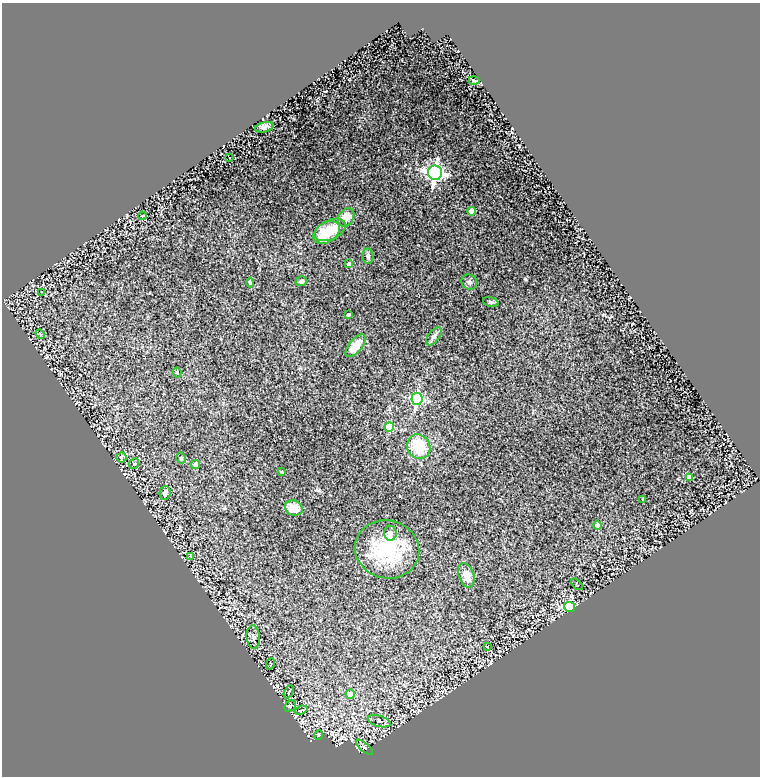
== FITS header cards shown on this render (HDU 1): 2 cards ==
NAXIS1  =                  758
NAXIS2  =                  774

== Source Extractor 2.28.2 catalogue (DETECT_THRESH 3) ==
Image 758 x 774 px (HDU 1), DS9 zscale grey, 1 PNG px = 1 image px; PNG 762 x 778 px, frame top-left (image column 1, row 774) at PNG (2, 3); each listed source drawn as its Kron ellipse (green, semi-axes under 4 px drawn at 4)
Background 0.297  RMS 0.031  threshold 0.0927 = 3 sigma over >= 5 px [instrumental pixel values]
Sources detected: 50; all 50 listed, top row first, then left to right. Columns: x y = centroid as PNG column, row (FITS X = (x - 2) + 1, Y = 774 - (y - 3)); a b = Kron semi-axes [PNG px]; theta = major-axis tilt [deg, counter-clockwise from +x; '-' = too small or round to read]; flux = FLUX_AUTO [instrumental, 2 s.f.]
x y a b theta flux
474 81 5 3 - 2.4
264 127 9 5 12 7.1
229 157 3 2 - 1.2
435 173 7 7 - 730
471 211 4 4 - 30
142 216 4 3 - 1.9
346 217 10 7 57 29
330 230 16 9 26 61
326 232 14 9 32 46
368 256 7 5 -85 6.6
349 264 4 4 - 7.2
301 281 6 5 - 5.3
469 282 8 7 - 7.1
250 283 5 4 - 3.4
41 292 3 2 - 1.3
491 302 8 4 -15 3.9
348 315 3 3 - 5
40 334 5 4 - 2.6
434 336 10 5 52 6
356 346 13 6 51 28
177 372 5 4 - 4.1
417 399 6 5 - 270
389 427 5 4 - 74
419 446 12 11 - 68
121 457 5 5 - 3.1
181 458 5 4 - 4.1
134 464 6 4 52 3
195 464 4 4 - 9.5
282 472 4 3 - 1.9
689 477 4 4 - 17
165 493 7 5 85 8.9
643 499 3 3 - 3.8
294 508 9 7 -20 27
597 525 4 4 - 10
390 533 7 6 - 11
387 549 32 29 -14 130
190 556 3 3 - 1.5
466 575 13 7 -71 18
577 584 7 2 -45 1.7
570 607 5 5 - 210
253 637 12 6 -84 6.3
487 647 3 2 - 1.4
270 664 5 3 - 1.5
289 692 7 3 62 2.7
350 694 4 4 - 20
290 706 6 5 - 3.3
301 710 6 3 22 2.5
379 721 12 5 -16 6.4
318 735 5 3 - 1.6
364 747 11 4 -40 4.4